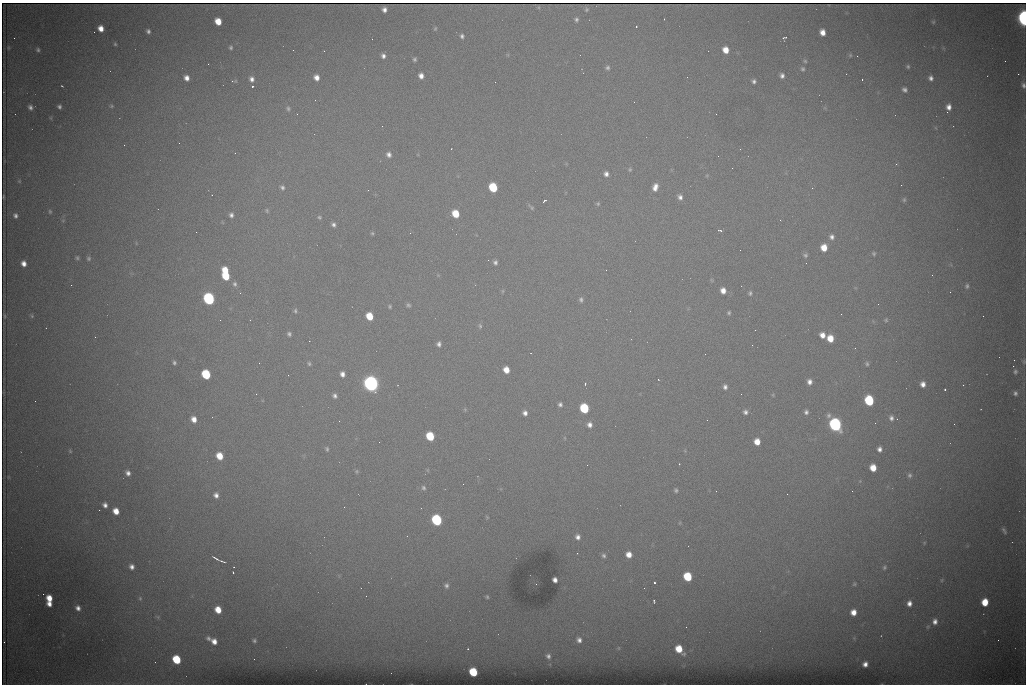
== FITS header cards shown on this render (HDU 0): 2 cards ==
NAXIS1  =                 1024 /fastest changing axis
NAXIS2  =                  682 /next to fastest changing axis

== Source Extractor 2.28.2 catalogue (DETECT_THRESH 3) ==
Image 1024 x 682 px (HDU 0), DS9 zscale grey, 1 PNG px = 1 image px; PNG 1028 x 686 px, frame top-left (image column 1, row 682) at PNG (2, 3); no overlay
Background 4550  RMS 44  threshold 133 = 3 sigma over >= 5 px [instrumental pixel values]
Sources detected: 225; all 225 listed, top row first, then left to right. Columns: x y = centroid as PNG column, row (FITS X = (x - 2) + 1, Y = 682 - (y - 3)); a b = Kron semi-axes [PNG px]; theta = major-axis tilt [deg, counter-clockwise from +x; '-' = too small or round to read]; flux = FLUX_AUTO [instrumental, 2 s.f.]
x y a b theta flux
384 10 5 5 - 1.3e+04
586 10 6 5 - 4.7e+03
1024 18 8 5 -86 9.2e+05
576 19 5 5 - 6.7e+03
664 19 2 2 - 1.9e+03
218 21 6 5 - 4.7e+04
933 22 5 4 - 3.6e+03
636 27 3 2 - 2.0e+03
101 28 6 5 - 2.7e+04
435 29 6 4 63 3.5e+03
148 31 4 4 - 7.4e+03
822 32 6 5 - 2.5e+04
462 36 5 4 - 7.2e+03
14 38 2 2 - 1.3e+03
784 38 5 4 - 4.5e+03
115 44 4 4 - 3.9e+03
8 48 5 3 - 2.5e+03
231 48 4 4 - 4.9e+03
38 50 4 4 - 5.6e+03
726 50 6 5 - 3.7e+04
850 55 6 5 - 3.9e+03
383 56 5 4 - 1.0e+04
857 56 2 2 - 1.5e+03
415 59 4 4 - 5.7e+03
805 61 5 5 - 4.6e+03
1005 61 2 2 - 1.4e+03
208 64 2 2 - 3.1e+03
908 66 4 4 - 4.5e+03
607 68 6 5 - 7.0e+03
802 69 6 5 - 6.1e+03
1018 74 2 2 - 1.5e+04
421 76 5 5 - 1.7e+04
782 76 5 4 - 1.0e+04
316 77 6 5 - 2.1e+04
187 78 6 5 - 1.9e+04
931 78 5 4 - 1.0e+04
252 79 7 6 - 1.4e+04
862 79 3 2 - 4.7e+03
235 81 6 6 - 4.4e+03
754 81 4 4 - 7.8e+03
1023 85 8 6 -75 1.0e+04
62 86 3 2 - 2.2e+03
252 86 3 3 - 8.7e+04
904 90 6 4 -41 9.4e+03
112 106 5 4 - 4.1e+03
30 107 6 5 - 9.9e+03
59 107 4 4 - 6.6e+03
949 107 7 5 79 1.7e+04
288 108 8 6 -81 7.8e+03
947 112 2 2 - 3.3e+03
297 114 3 2 - 2.8e+03
382 126 2 2 - 1.6e+03
179 143 3 2 - 3.8e+03
124 145 2 2 - 1.8e+03
740 149 3 2 - 3.0e+03
235 153 2 2 - 1.5e+03
389 154 6 5 - 1.2e+04
896 164 3 3 - 2.2e+03
630 169 6 5 - 4.6e+03
606 174 6 5 - 1.2e+04
19 181 5 4 - 3.6e+03
901 185 2 2 - 1.6e+03
282 187 6 5 - 7.8e+03
493 187 6 6 - 1.6e+05
655 187 9 6 73 2.3e+04
812 188 2 2 - 4.1e+03
368 190 2 2 - 9.0e+03
4 197 3 2 - 2.6e+03
680 197 7 6 - 1.2e+04
904 200 6 4 75 4.8e+03
544 201 4 2 - 5.2e+03
598 204 6 5 - 4.5e+03
531 207 8 4 -43 5.3e+03
267 210 6 4 -88 4.0e+03
50 211 5 4 - 4.0e+03
455 214 6 5 - 7.4e+04
15 215 5 4 - 8.6e+03
231 215 5 5 - 9.1e+03
319 217 5 4 - 4.5e+03
63 220 5 3 - 2.9e+03
780 220 3 2 - 2.4e+03
333 225 5 5 - 8.8e+03
720 231 6 3 -19 5.4e+03
372 233 5 4 - 4.0e+03
832 237 6 5 - 1.1e+04
824 248 6 5 - 4.3e+04
874 254 5 5 - 4.9e+03
805 255 6 5 - 5.8e+03
77 258 5 4 - 4.5e+03
89 258 5 5 - 5.4e+03
495 262 4 4 - 7.7e+03
24 263 6 5 - 1.9e+04
225 270 6 5 - 4.5e+04
932 275 2 2 - 1.3e+03
226 276 7 5 -61 1.0e+05
235 284 7 6 - 7.6e+03
71 285 2 2 - 7.1e+03
967 286 7 6 - 7.0e+03
503 291 6 4 89 3.3e+03
723 291 6 5 - 2.4e+04
750 293 6 4 79 5.9e+03
209 299 7 6 - 6.3e+05
581 300 7 5 -68 7.5e+03
408 305 6 5 - 6.0e+03
390 306 5 4 - 4.1e+03
295 311 6 5 - 5.5e+03
729 313 5 4 - 4.9e+03
841 314 3 2 - 2.4e+03
4 316 3 2 - 2.9e+03
32 316 5 5 - 4.3e+03
369 316 6 5 - 6.9e+04
983 316 2 2 - 1.3e+03
886 320 5 5 - 4.3e+03
480 326 8 5 -79 6.2e+03
755 330 2 2 - 1.6e+03
289 334 5 4 - 6.7e+03
822 335 6 5 - 2.2e+04
830 338 6 5 - 4.6e+04
439 344 6 5 - 1.0e+04
752 345 2 2 - 4.4e+03
1014 360 3 2 - 2.6e+03
1024 361 7 5 -90 5.1e+03
174 363 5 4 - 5.8e+03
259 363 2 2 - 1.9e+03
309 364 5 5 - 5.1e+03
867 364 6 5 - 5.5e+03
1013 366 2 2 - 2.2e+04
506 370 6 5 - 3.6e+04
1015 372 7 6 - 7.1e+03
206 374 6 6 - 1.8e+05
342 374 6 5 - 1.5e+04
288 375 2 2 - 1.6e+03
658 379 2 2 - 2.1e+03
809 382 6 5 - 1.5e+04
371 383 8 7 - 1.6e+06
585 384 3 2 - 2.9e+03
923 384 6 6 - 1.9e+04
963 385 3 2 - 2.3e+03
725 387 6 5 - 1.0e+04
945 389 3 3 - 5.8e+03
1015 393 6 6 - 8.9e+03
256 394 2 2 - 2.1e+03
773 395 6 3 -73 3.0e+03
335 396 6 5 - 9.5e+03
869 400 7 6 - 2.2e+05
35 401 2 2 - 1.5e+03
560 404 5 5 - 8.1e+03
584 408 6 6 - 1.9e+05
745 412 6 6 - 9.9e+03
806 412 6 5 - 9.2e+03
525 413 5 5 - 1.3e+04
829 415 7 6 - 8.0e+03
891 418 6 5 - 1.0e+04
194 419 6 5 - 2.4e+04
339 421 2 2 - 1.3e+03
875 423 2 2 - 1.7e+03
954 424 2 2 - 9.2e+03
590 425 6 6 - 1.4e+04
835 425 7 6 - 8.9e+05
430 436 6 6 - 1.2e+05
757 442 6 5 - 3.5e+04
327 449 6 4 -72 5.0e+03
879 449 5 5 - 1.2e+04
70 451 6 3 -46 3.1e+03
220 456 7 6 - 5.5e+04
679 464 3 2 - 4.4e+03
587 465 3 2 - 3.7e+03
873 468 6 5 - 4.4e+04
357 471 6 5 - 4.2e+03
128 473 5 4 - 1.2e+04
910 475 6 5 - 7.0e+03
463 484 2 2 - 1.3e+03
423 488 6 5 - 6.5e+03
676 490 5 4 - 5.3e+03
716 491 3 2 - 2.3e+03
852 491 2 2 - 1.4e+03
216 495 8 7 - 1.5e+04
105 505 5 4 - 1.2e+04
344 507 3 2 - 4.1e+03
116 511 6 5 - 3.5e+04
487 517 5 3 - 2.7e+03
437 520 7 6 - 3.8e+05
1004 530 11 5 -58 8.3e+03
578 537 6 6 - 1.3e+04
924 543 5 4 - 3.4e+03
629 554 6 6 - 2.9e+04
604 556 6 6 - 7.8e+03
216 558 8 2 -32 7.5e+03
222 561 7 2 -19 5.7e+03
132 567 7 7 - 1.6e+04
234 567 2 2 - 1.6e+03
884 567 8 6 63 7.9e+03
233 573 3 2 - 5.3e+03
688 577 6 6 - 1.3e+05
555 580 5 4 - 1.3e+04
942 580 5 5 - 4.1e+03
654 583 3 3 - 9.9e+04
854 584 5 5 - 4.7e+03
446 585 6 5 - 8.8e+03
43 594 2 2 - 9.4e+03
487 597 4 3 - 4.0e+03
49 598 6 5 - 3.7e+04
140 598 7 6 - 7.1e+03
654 601 4 2 - 3.8e+03
985 602 6 5 - 6.3e+04
909 603 7 6 - 1.9e+04
49 604 5 4 - 2.0e+04
78 608 7 5 -56 1.5e+04
218 609 6 5 - 4.8e+04
853 612 6 6 - 2.9e+04
158 617 6 5 - 4.9e+03
935 621 9 7 80 1.9e+04
928 627 7 6 - 6.2e+03
208 638 6 5 - 8.0e+03
579 640 6 5 - 1.2e+04
998 640 2 2 - 1.2e+03
214 641 7 6 - 2.3e+04
254 641 5 4 - 5.7e+03
4 642 2 2 - 1.8e+03
679 649 7 5 -54 6.1e+04
548 656 5 4 - 8.0e+03
176 659 6 5 - 1.3e+05
254 659 2 2 - 5.2e+03
865 664 5 5 - 1.6e+04
473 672 6 5 - 1.3e+05
At the frame edge (FLAGS 8, measured only in part): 3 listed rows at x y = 1024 18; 1023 85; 1024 361

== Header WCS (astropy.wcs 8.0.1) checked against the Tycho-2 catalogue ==
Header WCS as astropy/WCSLIB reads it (CRVAL/CRPIX/CD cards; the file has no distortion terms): RA---TAN/DEC--TAN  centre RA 07:06:07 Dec +31:10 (106.53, +31.16 deg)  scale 1.43 arcsec/px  FOV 24.4' x 16.3'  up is -93 deg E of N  parity flipped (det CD > 0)
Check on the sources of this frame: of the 60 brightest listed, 9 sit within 2.1 arcsec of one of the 15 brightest Tycho-2 stars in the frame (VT <= 12.35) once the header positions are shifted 0.57 arcsec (0.51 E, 0.26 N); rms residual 0.95 arcsec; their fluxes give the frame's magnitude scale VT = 24.97 - 2.5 log10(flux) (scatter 0.25 mag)
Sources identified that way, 9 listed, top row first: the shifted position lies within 2.1 arcsec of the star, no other Tycho-2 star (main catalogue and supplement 1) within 4.2 arcsec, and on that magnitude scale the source's flux lands within +1.5 / -3 mag of the star's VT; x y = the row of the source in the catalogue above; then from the Tycho-2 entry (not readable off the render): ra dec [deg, ICRS J2000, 3 dp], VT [Tycho-2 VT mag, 2 dp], TYC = Tycho-2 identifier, HIP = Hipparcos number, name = IAU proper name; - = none
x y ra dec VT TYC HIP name
1024 18 106.369 +31.359 8.79 2438-636-1 - -
493 187 106.458 +31.151 12.35 2438-728-1 - -
206 374 106.551 +31.041 11.84 2438-663-1 - -
371 383 106.552 +31.106 9.20 2438-180-1 - -
869 400 106.550 +31.305 11.61 2438-184-1 - -
584 408 106.559 +31.192 11.79 2438-1039-1 - -
835 425 106.562 +31.292 10.01 2438-106-1 - -
437 520 106.614 +31.135 11.36 2438-550-1 - -
473 672 106.684 +31.152 11.76 2438-931-1 - -